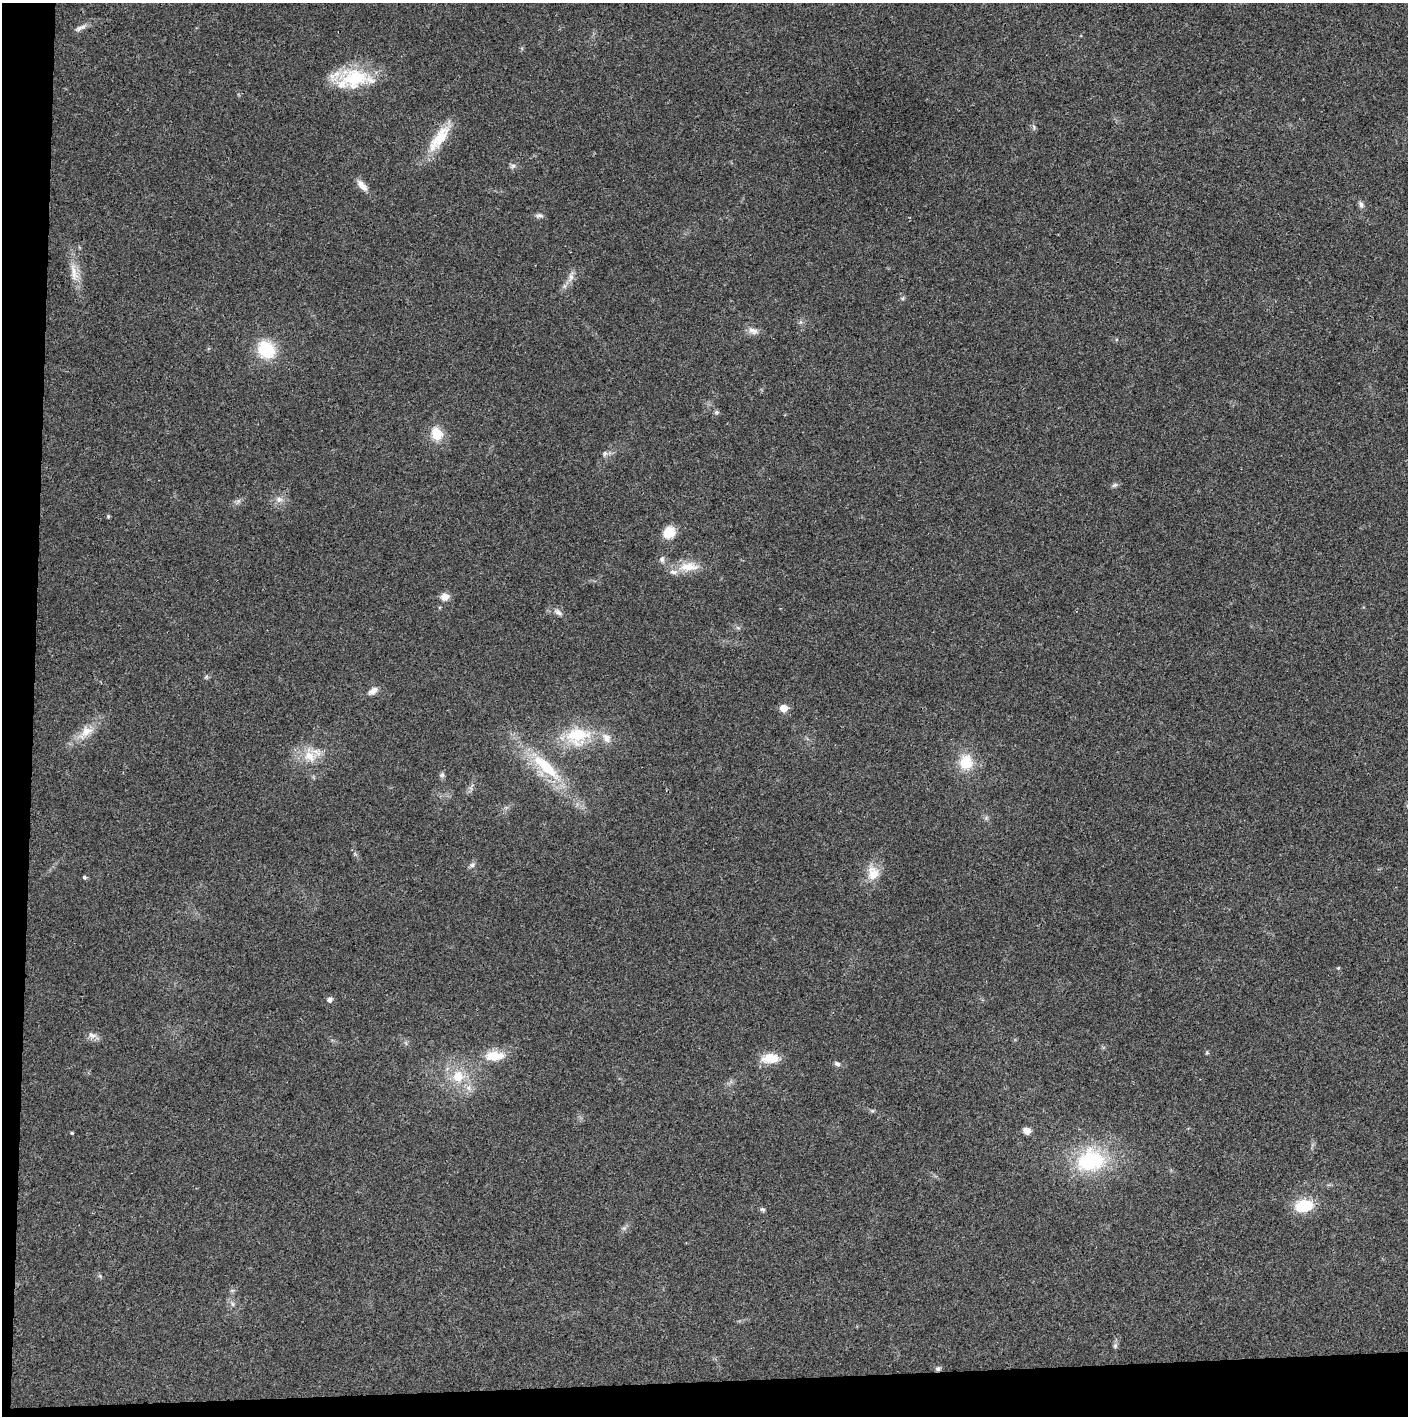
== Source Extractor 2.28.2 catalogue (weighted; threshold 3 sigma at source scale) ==
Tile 7 of 3 x 3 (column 1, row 3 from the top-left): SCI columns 4-1409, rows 1-1414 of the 4221 x 4243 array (HDU 1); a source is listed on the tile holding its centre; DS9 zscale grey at full resolution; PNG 1410 x 1418 px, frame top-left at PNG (2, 3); no overlay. Shown black and unused: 5% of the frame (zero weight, under 3 of 4 exposures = <1% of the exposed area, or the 3 px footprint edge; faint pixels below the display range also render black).
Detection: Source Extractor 2.28.2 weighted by HDU 2 'WHT'; one run over the whole footprint, this tile lists its part. Background 0.019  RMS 0.0051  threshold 0.023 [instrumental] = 3 sigma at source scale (4.5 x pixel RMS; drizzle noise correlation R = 1.50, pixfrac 1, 0.05/0.05 arcsec/px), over >= 5 px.
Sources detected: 54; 3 inside a brighter listed object's ellipse — not listed separately; the other 51 listed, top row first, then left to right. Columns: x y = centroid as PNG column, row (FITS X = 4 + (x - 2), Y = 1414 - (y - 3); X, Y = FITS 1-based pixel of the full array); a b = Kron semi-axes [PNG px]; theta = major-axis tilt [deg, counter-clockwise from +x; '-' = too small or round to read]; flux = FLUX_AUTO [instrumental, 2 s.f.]
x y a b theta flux
81 28 16 5 28 2.4
354 79 38 26 13 28
1034 127 8 5 -75 1
439 138 44 14 54 15
513 166 7 6 - 1.3
362 185 17 7 -48 3.9
1361 204 10 6 -77 1.6
539 215 11 5 -2 1.4
74 273 27 9 -80 7
571 277 12 7 82 2.7
753 331 13 8 -18 3.1
266 350 18 15 -46 22
716 412 6 6 - 1.1
437 434 13 10 -69 11
605 453 8 6 87 1.3
1114 485 8 5 26 1.2
279 499 9 7 -72 2.2
108 516 5 5 - 0.61
669 533 10 9 - 13
662 559 8 6 -86 1.5
688 567 28 12 3 9.7
445 597 10 9 - 3.8
558 612 12 6 -38 2.1
373 691 15 8 36 2.9
784 708 5 5 - 8.2
86 732 23 13 46 8.5
577 736 34 24 7 25
309 756 17 14 -39 9.2
966 762 18 16 84 13
546 767 51 14 -43 28
442 775 7 6 - 1.2
472 865 7 6 - 1.2
873 873 20 15 -83 8.5
84 877 5 4 - 0.87
1338 968 4 4 - 0.57
330 999 6 5 - 2
92 1035 13 8 -23 2.7
1207 1052 4 4 - 0.71
494 1056 25 12 3 10
771 1058 23 11 3 9.2
837 1064 9 6 -27 1.4
458 1076 16 14 80 11
468 1088 8 8 - 2.7
1027 1131 7 7 - 3.3
72 1133 3 3 - 0.57
1091 1160 27 21 15 45
1304 1206 22 15 13 15
762 1209 7 5 -28 0.95
232 1304 7 4 -88 1
1115 1346 7 6 - 1.1
938 1369 6 5 - 1.3
Overlapping masked pixels (flux is a lower limit): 1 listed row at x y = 938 1369